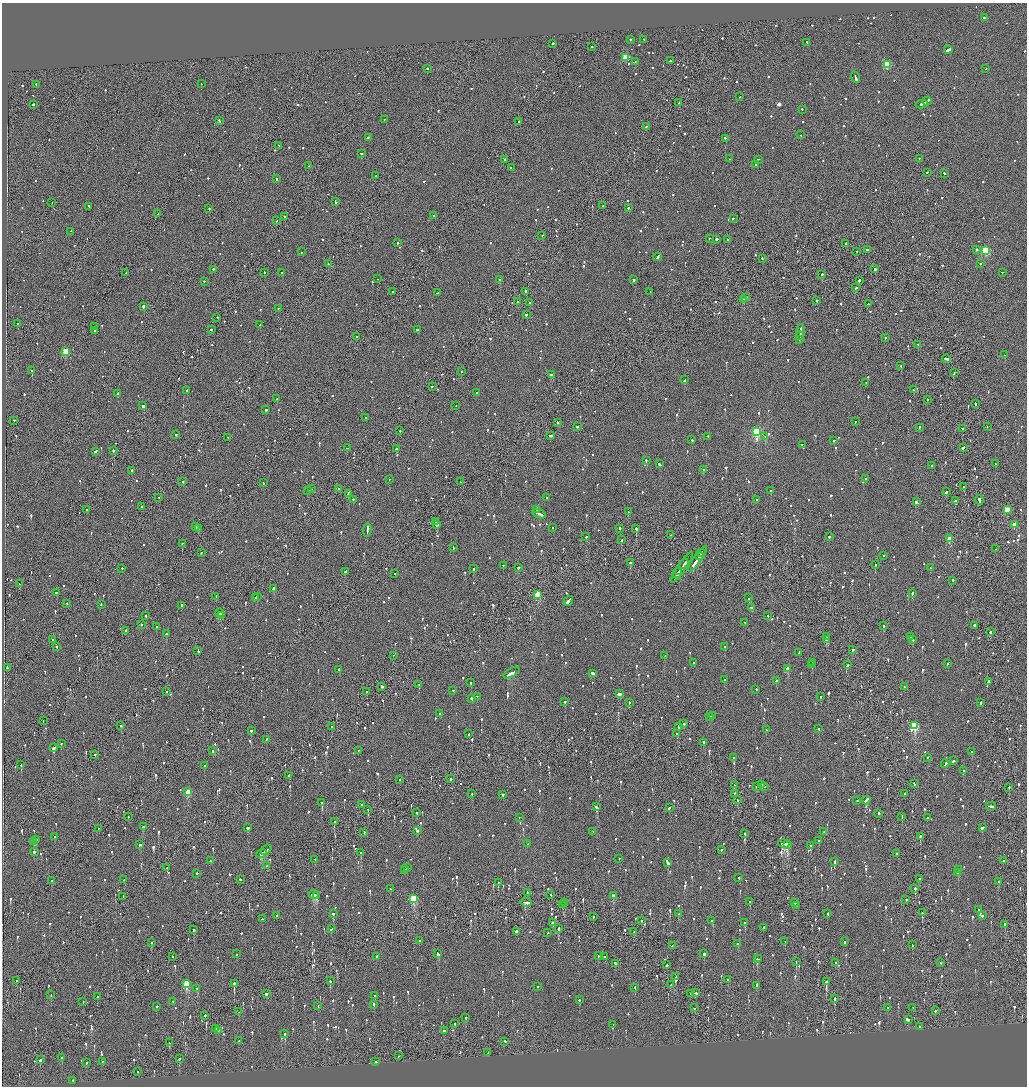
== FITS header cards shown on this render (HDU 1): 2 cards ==
NAXIS1  =                 2050
NAXIS2  =                 2168

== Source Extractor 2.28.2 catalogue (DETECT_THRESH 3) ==
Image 2050 x 2168 px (HDU 1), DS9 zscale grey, zoomed out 1/2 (1 PNG px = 2 x 2 image px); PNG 1029 x 1088 px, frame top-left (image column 2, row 2168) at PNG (2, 3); each listed source drawn as its Kron ellipse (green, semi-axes under 4 px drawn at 4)
Background -0.0654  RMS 0.068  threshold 0.203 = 3 sigma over >= 5 px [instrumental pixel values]
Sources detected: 1704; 80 cannot appear on this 1/2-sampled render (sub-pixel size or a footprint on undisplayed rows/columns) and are neither listed nor drawn; of the other 1624, the 500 brightest by FLUX_AUTO listed and drawn (1124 fainter detections omitted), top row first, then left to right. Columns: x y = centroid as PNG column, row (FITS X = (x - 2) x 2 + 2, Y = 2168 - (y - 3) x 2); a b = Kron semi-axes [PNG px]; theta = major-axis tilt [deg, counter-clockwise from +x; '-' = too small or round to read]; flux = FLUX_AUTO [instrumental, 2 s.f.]
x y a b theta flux
984 18 3 2 - 320
630 40 2 2 - 120
644 40 2 2 - 100
807 43 2 2 - 110
553 44 2 2 - 1200
592 47 2 2 - 110
948 50 4 2 - 800
625 58 3 3 - 580
670 61 2 2 - 190
635 62 2 1 - 150
887 65 3 3 - 770
427 69 2 2 - 490
986 69 2 2 - 130
855 78 6 2 -71 370
201 84 2 2 - 170
36 85 2 2 - 130
739 97 2 1 - 120
927 102 5 2 - 360
679 103 2 2 - 220
922 104 6 2 14 600
33 105 2 2 - 240
802 110 2 2 - 110
384 120 2 1 - 110
219 121 3 2 - 340
518 122 2 2 - 200
647 127 3 2 - 110
801 135 2 1 - 110
368 138 2 2 - 110
725 139 3 2 - 140
279 146 2 1 - 140
361 154 2 2 - 110
730 159 2 2 - 100
919 159 2 2 - 100
504 160 2 2 - 300
758 160 2 1 - 100
756 165 2 2 - 150
309 166 2 1 - 110
511 168 2 2 - 110
927 173 2 2 - 110
944 174 2 2 - 120
376 176 2 1 - 200
276 179 2 2 - 220
336 202 2 2 - 580
52 203 2 2 - 130
603 206 2 2 - 220
89 207 3 2 - 130
628 208 3 2 - 180
209 209 2 2 - 450
157 214 2 2 - 100
434 216 2 2 - 140
285 217 2 2 - 340
733 219 2 2 - 400
277 221 2 1 - 110
71 232 2 1 - 100
542 236 2 2 - 130
709 239 2 2 - 200
717 240 2 2 - 660
727 240 2 2 - 140
398 243 2 2 - 270
846 244 2 2 - 180
867 250 2 2 - 200
976 250 2 2 - 200
985 251 3 3 - 1100
302 252 2 2 - 220
857 252 2 1 - 120
658 257 4 2 - 350
762 259 2 2 - 180
328 264 2 1 - 180
980 264 2 2 - 230
875 269 2 2 - 430
213 270 2 2 - 190
126 273 2 1 - 280
264 273 2 2 - 120
282 273 2 2 - 100
1002 273 2 2 - 290
822 275 2 2 - 600
377 279 2 2 - 260
499 280 2 2 - 140
634 280 2 2 - 130
859 281 3 2 - 380
204 282 2 2 - 120
855 288 3 2 - 160
393 292 2 1 - 180
525 292 2 2 - 440
650 292 2 2 - 110
437 293 4 2 - 250
745 298 2 2 - 290
744 300 4 2 - 240
816 301 2 2 - 340
517 302 2 2 - 110
529 303 2 2 - 110
868 304 2 1 - 150
143 307 2 2 - 600
278 309 2 2 - 210
526 315 2 2 - 380
217 318 2 1 - 100
17 324 2 2 - 400
260 325 2 2 - 110
95 327 2 1 - 110
211 330 2 2 - 160
417 330 2 2 - 220
95 331 3 2 - 200
800 332 8 2 84 600
800 336 4 1 - 330
356 337 2 2 - 150
885 338 2 1 - 160
800 340 4 1 - 210
918 345 2 1 - 140
66 352 3 3 - 640
1005 355 3 1 - 190
946 359 4 2 - 400
901 366 2 2 - 160
32 371 2 2 - 720
461 372 2 2 - 200
954 373 2 1 - 160
552 375 3 2 - 280
684 380 3 2 - 130
866 383 2 2 - 110
432 387 3 2 - 160
914 390 2 1 - 170
187 391 2 2 - 250
477 393 2 2 - 200
117 394 3 2 - 290
277 399 2 2 - 140
927 400 2 1 - 110
975 404 3 2 - 140
143 406 3 2 - 420
456 406 2 2 - 140
266 410 2 2 - 210
365 418 2 2 - 160
14 421 2 2 - 120
855 422 2 2 - 100
557 423 2 2 - 110
577 427 2 2 - 290
987 427 2 2 - 440
919 428 2 2 - 180
962 429 2 1 - 190
400 431 2 2 - 110
757 432 3 3 - 1700
176 435 2 2 - 160
550 436 3 2 - 160
708 437 2 2 - 130
765 437 3 2 - 370
228 438 3 2 - 200
692 440 2 2 - 440
834 441 2 2 - 120
802 445 2 2 - 140
347 448 3 2 - 130
963 448 4 2 - 470
396 449 2 2 - 400
113 451 2 2 - 380
96 452 4 2 - 240
646 461 3 2 - 130
659 464 3 2 - 180
996 464 2 2 - 290
932 466 2 2 - 150
704 470 2 2 - 140
132 471 2 2 - 140
866 479 2 2 - 130
389 480 2 2 - 150
183 482 2 2 - 100
461 482 2 1 - 140
263 483 2 2 - 100
964 487 2 2 - 130
312 489 2 1 - 230
338 489 2 2 - 240
308 491 2 2 - 100
770 491 2 2 - 310
946 492 3 2 - 250
348 494 4 2 - 450
159 498 2 1 - 110
546 498 2 2 - 150
353 500 2 2 - 150
757 500 2 2 - 150
979 500 5 2 - 1100
955 501 2 2 - 110
917 502 4 2 - 260
142 507 2 2 - 330
87 510 2 2 - 430
537 510 2 2 - 170
1007 510 3 3 - 380
628 512 2 2 - 100
539 514 7 2 -22 390
436 522 2 1 - 130
437 525 3 2 - 1000
1015 525 3 3 - 300
196 527 2 2 - 110
553 528 2 2 - 140
198 529 3 2 - 420
620 529 2 2 - 410
636 529 2 2 - 1300
367 530 7 2 88 560
671 535 2 2 - 140
586 537 2 2 - 130
829 537 2 2 - 150
949 539 3 2 - 320
621 540 2 2 - 290
182 544 2 2 - 250
453 548 3 2 - 200
996 549 2 1 - 120
201 553 2 2 - 230
702 553 3 1 - 200
699 556 4 1 - 450
883 556 2 2 - 110
698 559 15 2 56 1100
630 563 2 2 - 870
684 564 5 2 - 510
875 565 2 2 - 130
503 566 2 2 - 170
518 568 2 2 - 580
682 568 18 2 56 560
930 568 2 2 - 210
122 569 2 2 - 150
473 569 2 2 - 150
345 572 3 2 - 310
679 572 3 1 - 250
394 574 2 2 - 110
678 574 5 2 - 460
953 581 2 2 - 130
19 584 2 1 - 130
274 589 3 2 - 170
56 593 2 2 - 190
912 594 3 2 - 370
537 595 3 3 - 570
216 597 3 2 - 160
257 597 2 2 - 130
255 598 3 1 - 140
749 598 2 2 - 510
568 601 5 2 - 2000
66 604 2 2 - 240
101 605 3 2 - 150
182 606 2 2 - 570
752 608 3 2 - 320
219 613 4 2 - 620
146 616 2 2 - 220
221 616 2 2 - 130
768 616 2 1 - 450
745 623 2 2 - 100
141 625 2 2 - 270
883 626 2 2 - 370
974 626 2 2 - 420
156 627 2 2 - 160
126 631 2 2 - 680
990 632 2 2 - 210
166 634 2 2 - 140
826 637 2 2 - 220
911 637 2 2 - 170
53 640 2 2 - 180
826 640 2 2 - 290
912 640 2 2 - 180
57 647 2 2 - 190
725 647 2 2 - 330
853 650 2 2 - 140
198 651 3 2 - 130
799 653 3 2 - 180
393 656 2 1 - 120
665 656 3 2 - 140
694 663 3 2 - 180
812 663 2 1 - 150
948 664 2 2 - 120
812 665 2 2 - 240
848 665 2 1 - 460
7 668 2 2 - 200
788 669 3 2 - 190
339 670 2 2 - 430
511 673 9 2 30 580
593 674 3 2 - 1100
725 680 2 2 - 250
777 681 2 2 - 330
988 682 3 2 - 140
471 683 2 2 - 110
419 685 2 1 - 110
382 687 3 2 - 220
904 687 2 2 - 140
756 690 2 2 - 140
453 691 2 2 - 110
166 692 2 2 - 120
367 692 2 2 - 330
619 694 3 2 - 200
477 697 2 2 - 450
820 697 2 2 - 180
471 699 2 2 - 200
565 702 2 2 - 140
629 703 2 1 - 250
981 703 3 2 - 140
440 714 2 2 - 380
712 716 2 1 - 250
710 717 2 2 - 130
43 721 2 1 - 130
684 724 2 2 - 230
121 726 2 2 - 280
914 726 4 3 - 1200
332 727 2 2 - 100
679 727 2 2 - 310
819 729 2 2 - 220
766 730 2 2 - 170
251 731 2 2 - 390
469 734 2 2 - 140
677 734 2 2 - 790
266 740 2 2 - 110
703 743 2 2 - 140
61 744 2 1 - 130
54 748 3 2 - 390
213 751 2 2 - 130
358 751 2 2 - 140
972 752 2 2 - 130
95 755 2 2 - 300
734 758 2 2 - 600
928 758 2 2 - 160
954 761 3 2 - 220
945 764 4 2 - 260
21 765 2 2 - 300
204 766 2 2 - 140
963 771 2 2 - 100
288 776 2 2 - 120
450 779 2 2 - 140
400 780 2 2 - 210
914 784 3 2 - 200
734 785 2 1 - 480
762 785 2 2 - 380
756 787 2 1 - 110
765 787 2 2 - 190
1009 788 2 2 - 120
188 792 3 3 - 410
472 794 2 2 - 120
734 794 2 1 - 100
904 794 2 2 - 100
503 795 2 2 - 210
737 800 3 2 - 520
866 800 5 2 - 460
857 801 2 2 - 110
322 803 2 2 - 1700
362 805 2 2 - 110
596 807 4 2 - 310
991 807 5 2 - 310
669 808 3 2 - 310
368 810 2 2 - 120
417 813 2 2 - 210
879 814 2 2 - 130
902 816 2 1 - 120
128 817 2 1 - 490
519 818 2 1 - 110
927 818 2 2 - 130
334 822 2 1 - 160
143 827 3 2 - 240
248 828 3 2 - 1000
982 828 4 2 - 580
98 829 2 1 - 100
418 831 3 2 - 180
593 832 2 2 - 120
824 832 2 2 - 100
364 833 2 1 - 100
745 834 2 2 - 110
55 837 2 2 - 110
920 837 3 1 - 850
36 840 2 2 - 360
818 841 2 2 - 290
34 842 2 2 - 230
528 844 2 1 - 130
784 844 6 2 -12 3200
140 845 2 2 - 160
788 845 4 3 - 1900
810 846 2 2 - 580
266 850 6 2 39 360
721 850 2 2 - 110
34 852 3 2 - 340
361 853 2 2 - 440
261 854 5 2 - 430
897 854 2 2 - 110
619 859 2 2 - 120
315 860 2 2 - 150
210 861 2 2 - 100
1003 861 2 2 - 180
834 862 3 2 - 220
667 863 4 2 - 930
267 866 2 2 - 130
167 868 2 1 - 110
407 868 2 2 - 210
404 870 2 2 - 150
958 870 2 2 - 250
958 873 2 2 - 410
197 874 2 2 - 120
739 878 2 1 - 170
919 879 2 2 - 260
124 880 2 2 - 170
240 880 2 2 - 100
52 881 2 2 - 180
999 882 2 2 - 140
498 883 2 1 - 460
390 889 2 2 - 100
915 889 2 1 - 880
527 893 2 2 - 130
314 895 5 1 - 630
551 895 2 2 - 210
317 896 3 2 - 710
613 896 2 2 - 110
123 897 2 1 - 270
413 899 3 3 - 900
906 900 2 2 - 390
750 902 2 2 - 130
526 903 5 2 - 520
565 903 2 1 - 390
795 903 3 1 - 130
563 905 3 2 - 170
796 906 2 2 - 110
978 910 2 2 - 150
922 913 3 2 - 150
333 914 2 2 - 410
679 914 2 2 - 210
827 914 2 2 - 190
277 916 2 2 - 100
982 916 2 2 - 320
593 917 2 1 - 320
262 919 2 2 - 240
641 921 2 2 - 140
712 921 3 2 - 170
553 923 2 2 - 320
745 923 2 2 - 450
1005 925 2 2 - 440
764 928 3 2 - 220
331 929 2 2 - 120
558 929 3 2 - 820
193 930 3 1 - 160
517 932 2 2 - 1000
634 932 2 2 - 390
548 933 2 2 - 120
420 941 2 2 - 310
785 942 2 1 - 160
844 942 3 2 - 180
151 943 2 2 - 100
738 944 2 2 - 180
912 945 2 2 - 130
672 946 2 2 - 150
237 954 2 2 - 130
437 954 3 2 - 530
704 954 3 2 - 250
598 956 2 2 - 120
172 957 2 1 - 220
377 957 2 2 - 180
605 957 2 2 - 120
757 959 2 2 - 750
759 959 2 1 - 270
796 962 2 2 - 470
835 963 2 2 - 110
941 963 2 1 - 130
616 964 3 2 - 200
666 965 2 1 - 630
676 977 3 1 - 130
727 980 2 2 - 120
16 981 2 2 - 180
330 981 2 2 - 360
826 982 2 2 - 760
187 984 3 3 - 820
234 984 2 2 - 1300
671 985 2 1 - 400
756 986 3 2 - 220
537 987 2 2 - 110
635 988 2 2 - 100
197 989 2 2 - 170
695 993 4 2 - 340
266 994 3 2 - 640
691 994 2 1 - 170
51 995 2 2 - 110
375 996 2 2 - 130
97 997 2 1 - 260
835 999 3 2 - 460
579 1000 2 2 - 280
83 1002 2 2 - 120
173 1002 3 2 - 260
374 1005 3 2 - 110
318 1006 2 2 - 130
157 1007 2 1 - 190
694 1008 2 1 - 130
887 1008 2 2 - 110
913 1008 2 2 - 110
935 1011 2 2 - 160
238 1012 2 1 - 140
205 1016 2 2 - 200
466 1018 2 2 - 230
908 1020 4 2 - 280
454 1024 2 2 - 310
613 1025 2 1 - 120
919 1027 2 2 - 110
215 1029 2 2 - 520
218 1031 2 1 - 110
444 1031 2 2 - 170
285 1034 2 2 - 320
239 1041 2 2 - 140
505 1042 2 2 - 250
169 1043 2 2 - 170
488 1053 2 2 - 230
398 1056 2 1 - 110
62 1058 2 2 - 230
179 1059 3 2 - 150
40 1060 2 2 - 520
102 1062 2 2 - 140
376 1062 3 2 - 130
86 1063 2 2 - 130
138 1072 2 1 - 270
72 1081 2 2 - 170
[1124 fainter detections neither listed nor drawn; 80 sub-pixel or undisplayed-footprint detections neither listed nor drawn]